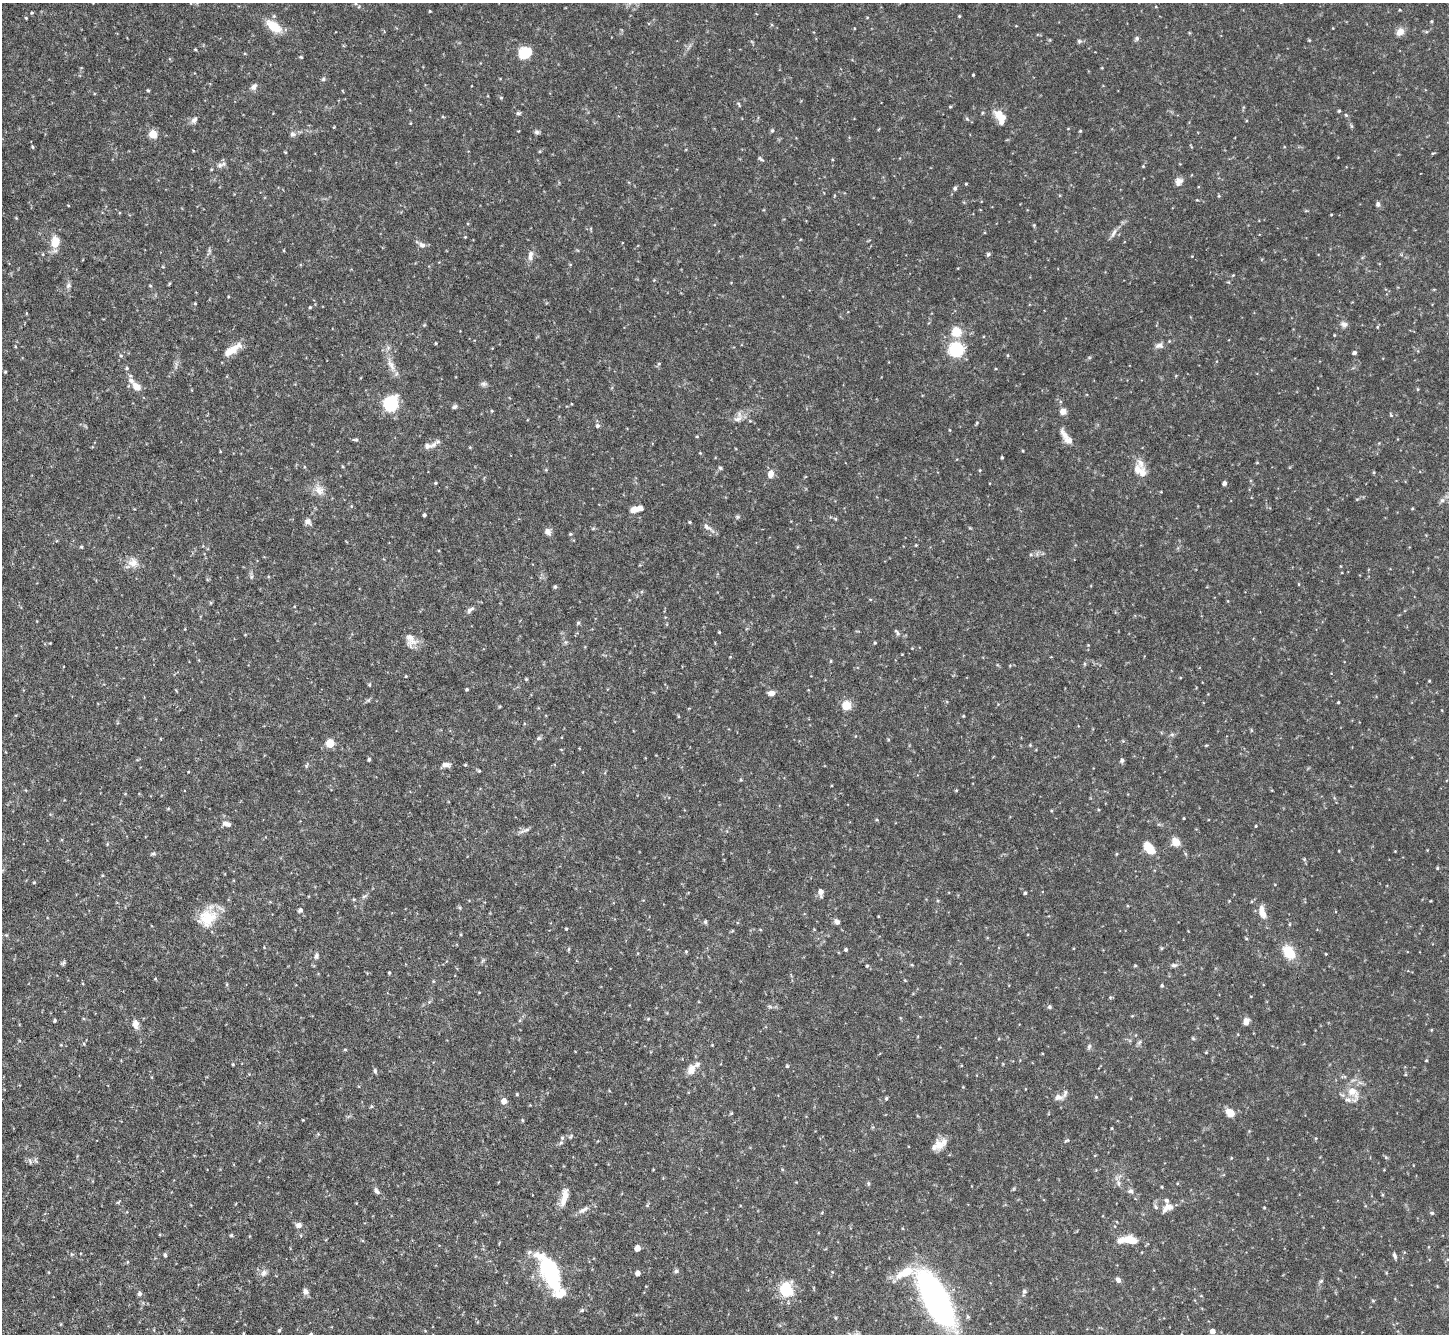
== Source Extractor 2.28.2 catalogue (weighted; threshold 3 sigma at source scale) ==
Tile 7 of 4 x 4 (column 3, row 2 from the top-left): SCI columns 2898-4344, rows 2962-4293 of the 5793 x 5783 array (HDU 1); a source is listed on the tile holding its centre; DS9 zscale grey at full resolution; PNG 1451 x 1336 px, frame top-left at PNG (2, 3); no overlay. Nothing masked; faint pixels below the display range render black.
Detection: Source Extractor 2.28.2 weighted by HDU 2 'WHT'; one run over the whole footprint, this tile lists its part. Background 0.112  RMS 0.0044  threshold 0.0178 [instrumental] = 3 sigma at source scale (4.09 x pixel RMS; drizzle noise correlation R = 1.36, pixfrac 0.8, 0.05/0.05 arcsec/px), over >= 5 px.
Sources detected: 263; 1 inside a brighter object's white glare — not listed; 11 inside a brighter listed object's ellipse — not listed separately; the other 251 listed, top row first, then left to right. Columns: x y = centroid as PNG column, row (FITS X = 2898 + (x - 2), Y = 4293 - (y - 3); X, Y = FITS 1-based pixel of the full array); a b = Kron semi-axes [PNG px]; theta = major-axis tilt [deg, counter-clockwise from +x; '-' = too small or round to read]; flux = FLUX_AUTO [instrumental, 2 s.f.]
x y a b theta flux
355 3 5 3 - 0.5
430 11 3 3 - 0.32
32 13 4 3 - 0.43
959 16 3 3 - 0.41
26 18 4 3 - 0.36
1432 21 5 3 - 0.37
274 26 19 10 -37 8.3
1400 32 9 7 49 3.2
1137 38 7 5 -71 0.79
1309 40 5 3 - 0.38
1079 41 7 5 -2 0.77
195 49 3 3 - 0.42
525 52 12 11 - 7.6
301 57 5 3 - 0.41
973 75 3 3 - 0.36
323 79 5 4 - 0.63
254 86 10 6 48 1.6
148 90 4 3 - 0.49
501 98 5 4 - 0.44
739 104 8 3 -59 0.55
950 107 5 3 - 0.38
1339 111 4 4 - 0.4
518 113 6 5 - 0.71
1346 115 6 4 -45 0.53
1000 117 20 11 -61 5.7
967 119 6 4 -19 0.56
194 120 9 6 52 1.4
1351 126 6 4 -71 0.52
772 130 5 4 - 0.54
1080 131 4 4 - 0.4
537 132 7 6 - 0.91
153 134 5 5 - 12
293 134 8 7 - 1.2
33 147 4 4 - 0.46
285 152 4 3 - 0.35
1433 153 5 3 - 0.38
761 159 9 3 -40 0.6
220 165 9 6 9 1.5
1143 166 4 4 - 0.38
1179 181 10 8 50 2
966 184 4 3 - 0.35
955 188 6 5 - 0.78
1219 196 4 4 - 0.44
1378 204 6 5 - 1.1
68 205 4 3 - 0.29
1114 233 15 4 61 1.5
465 237 4 3 - 0.32
55 242 12 9 83 6.6
422 245 9 7 -28 1.6
988 254 6 5 - 0.62
530 256 14 7 84 2.3
1233 275 4 3 - 0.31
68 286 8 7 - 1.1
150 286 5 3 - 0.39
195 303 4 3 - 0.39
310 307 4 4 - 0.43
1344 324 9 7 -10 1.5
956 332 5 5 - 29
436 343 4 3 - 0.37
1159 345 12 7 10 1.8
956 349 16 16 - 16
232 350 25 8 33 6.2
1354 353 4 4 - 1.1
1008 355 5 3 - 0.35
659 363 5 3 - 0.44
391 365 19 6 -62 3.4
127 368 5 4 - 0.49
5 372 4 4 - 0.41
484 384 8 7 - 1.1
136 386 12 8 -43 3.7
391 403 12 11 - 23
454 407 7 4 33 0.86
492 411 5 3 - 0.35
1063 411 7 6 - 2.8
1391 415 6 4 -45 0.46
738 419 14 8 23 2.6
977 423 4 3 - 0.41
598 426 6 5 - 0.98
950 430 4 3 - 0.3
1065 435 19 8 -58 3.3
697 436 4 4 - 0.38
356 440 7 4 -14 0.75
433 445 12 7 39 2.2
1023 451 4 3 - 0.34
700 453 4 3 - 0.34
1002 457 3 3 - 0.51
1140 463 19 9 -75 3.6
720 468 6 4 -43 0.59
980 470 5 3 - 0.33
771 474 8 6 81 3.1
436 483 4 3 - 0.43
1224 483 4 4 - 1.4
319 490 14 11 -49 3.7
1442 500 7 6 - 1.1
1412 508 4 3 - 0.35
637 509 15 6 13 3.7
424 515 3 3 - 0.78
737 517 6 4 71 0.55
835 519 5 4 - 0.5
308 521 8 7 - 1.7
690 522 4 3 - 0.48
707 527 13 6 -41 1.9
593 528 5 4 - 0.48
548 532 9 7 -48 1.7
570 534 4 4 - 0.49
916 545 3 3 - 0.33
81 547 4 3 - 0.44
133 563 14 13 - 3.9
1299 584 4 3 - 0.31
555 587 5 4 - 0.65
1228 601 5 3 - 0.32
470 610 14 5 38 1.4
578 623 6 3 19 0.51
719 632 3 3 - 0.36
897 632 11 4 -49 0.93
409 637 19 11 85 3.4
565 642 6 4 -71 0.64
875 643 4 3 - 0.46
1088 645 3 3 - 0.31
831 661 5 3 - 0.36
406 676 4 3 - 0.3
526 679 4 4 - 0.44
1429 681 3 3 - 0.36
369 685 4 4 - 0.48
467 689 4 3 - 0.48
771 693 8 6 -1 1.9
1338 702 3 2 - 0.37
846 705 5 5 - 19
678 716 5 3 - 0.35
963 716 4 3 - 0.34
1172 734 7 4 0 0.7
539 738 7 5 12 0.81
330 743 5 5 - 17
1030 745 4 4 - 0.39
369 759 4 3 - 0.67
1122 760 5 5 - 1
446 765 11 6 2 1.8
465 765 4 4 - 0.41
479 771 5 4 - 0.45
741 780 4 3 - 0.4
1184 818 3 2 - 0.33
877 820 5 3 - 0.4
226 824 11 6 -14 1.9
1256 826 4 2 - 0.33
527 829 11 5 18 1.3
1175 842 11 9 -47 3.5
1149 848 16 9 -50 6
1395 851 3 3 - 0.26
153 854 6 4 1 0.62
1116 854 5 3 - 0.36
1437 868 4 3 - 0.43
34 882 4 4 - 0.37
821 892 8 5 -85 2.6
1025 893 4 4 - 0.49
364 897 7 5 30 0.81
354 899 5 3 - 0.4
938 901 5 4 - 0.45
300 910 5 5 - 1
1262 912 19 9 -72 4.1
878 916 3 2 - 0.3
208 918 23 22 - 11
705 921 6 5 - 0.6
837 922 7 6 - 1.3
1290 924 5 3 - 0.37
566 929 4 3 - 0.37
6 935 5 4 - 0.47
1246 938 5 3 - 0.41
846 950 4 4 - 0.67
686 951 4 4 - 0.43
1289 952 19 12 -57 7.9
1326 954 4 2 - 0.28
316 956 8 6 82 1.1
63 963 7 4 19 0.61
912 965 4 3 - 0.38
1135 965 5 3 - 0.39
1174 965 9 5 0 1.1
867 966 4 3 - 0.49
389 973 3 2 - 0.46
433 981 5 3 - 0.37
227 984 5 3 - 0.43
1162 985 4 3 - 0.57
1049 1007 5 5 - 0.67
55 1021 4 3 - 0.59
1246 1021 8 6 74 2
135 1024 12 7 -83 2.4
1431 1030 4 3 - 0.35
1193 1038 5 4 - 0.42
1139 1042 7 5 46 0.83
84 1044 5 3 - 0.37
1089 1046 7 5 73 0.88
345 1049 5 3 - 0.39
1206 1052 4 3 - 0.34
1426 1060 4 3 - 0.35
233 1064 4 4 - 0.39
787 1066 4 4 - 0.46
691 1070 13 9 74 3.9
375 1071 7 5 -77 0.71
1353 1093 24 13 -60 7.2
517 1094 4 3 - 0.45
1058 1097 14 9 -8 2.5
1096 1097 5 4 - 0.41
886 1098 4 3 - 0.58
504 1101 6 5 - 2.8
731 1113 5 4 - 0.39
1230 1113 7 5 -38 7.1
303 1120 3 3 - 0.28
522 1120 5 4 - 0.45
562 1138 6 5 - 0.73
1067 1141 7 3 21 0.51
940 1144 18 10 30 4.8
1386 1157 6 4 -2 0.5
1231 1158 4 3 - 0.3
30 1161 7 4 -76 0.8
653 1169 4 2 - 0.27
868 1183 7 3 -90 0.52
1118 1183 10 4 -79 1.2
1162 1187 3 3 - 0.38
376 1191 10 5 -63 1.2
1130 1191 8 6 8 1
564 1197 25 8 78 4.1
118 1202 6 3 37 0.43
1156 1207 8 5 -61 0.85
1169 1207 13 8 -11 2.7
1264 1207 3 3 - 0.35
583 1210 16 6 29 2
1432 1213 5 5 - 0.59
298 1225 8 7 - 1.5
231 1235 5 4 - 0.48
1129 1240 20 8 -2 9.3
637 1248 5 4 - 3.8
72 1254 5 5 - 0.59
165 1255 5 4 - 0.63
1395 1255 8 4 -67 0.96
127 1262 5 3 - 0.36
548 1267 40 20 -48 25
676 1271 6 6 - 0.74
905 1272 104 26 -15 32
264 1273 9 7 60 1.6
638 1273 4 4 - 2.1
1118 1280 7 6 - 1.3
1321 1281 7 4 45 0.62
786 1289 18 16 75 11
1024 1291 6 6 - 0.94
306 1292 7 6 - 1.7
139 1293 5 5 - 1.1
1373 1301 4 4 - 0.42
938 1303 34 17 -61 140
582 1310 5 5 - 0.59
836 1318 5 3 - 0.44
279 1330 5 4 - 0.54
1213 1331 4 4 - 2.9
Isophote crosses this tile's border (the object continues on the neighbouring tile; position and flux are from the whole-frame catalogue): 1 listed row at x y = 355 3